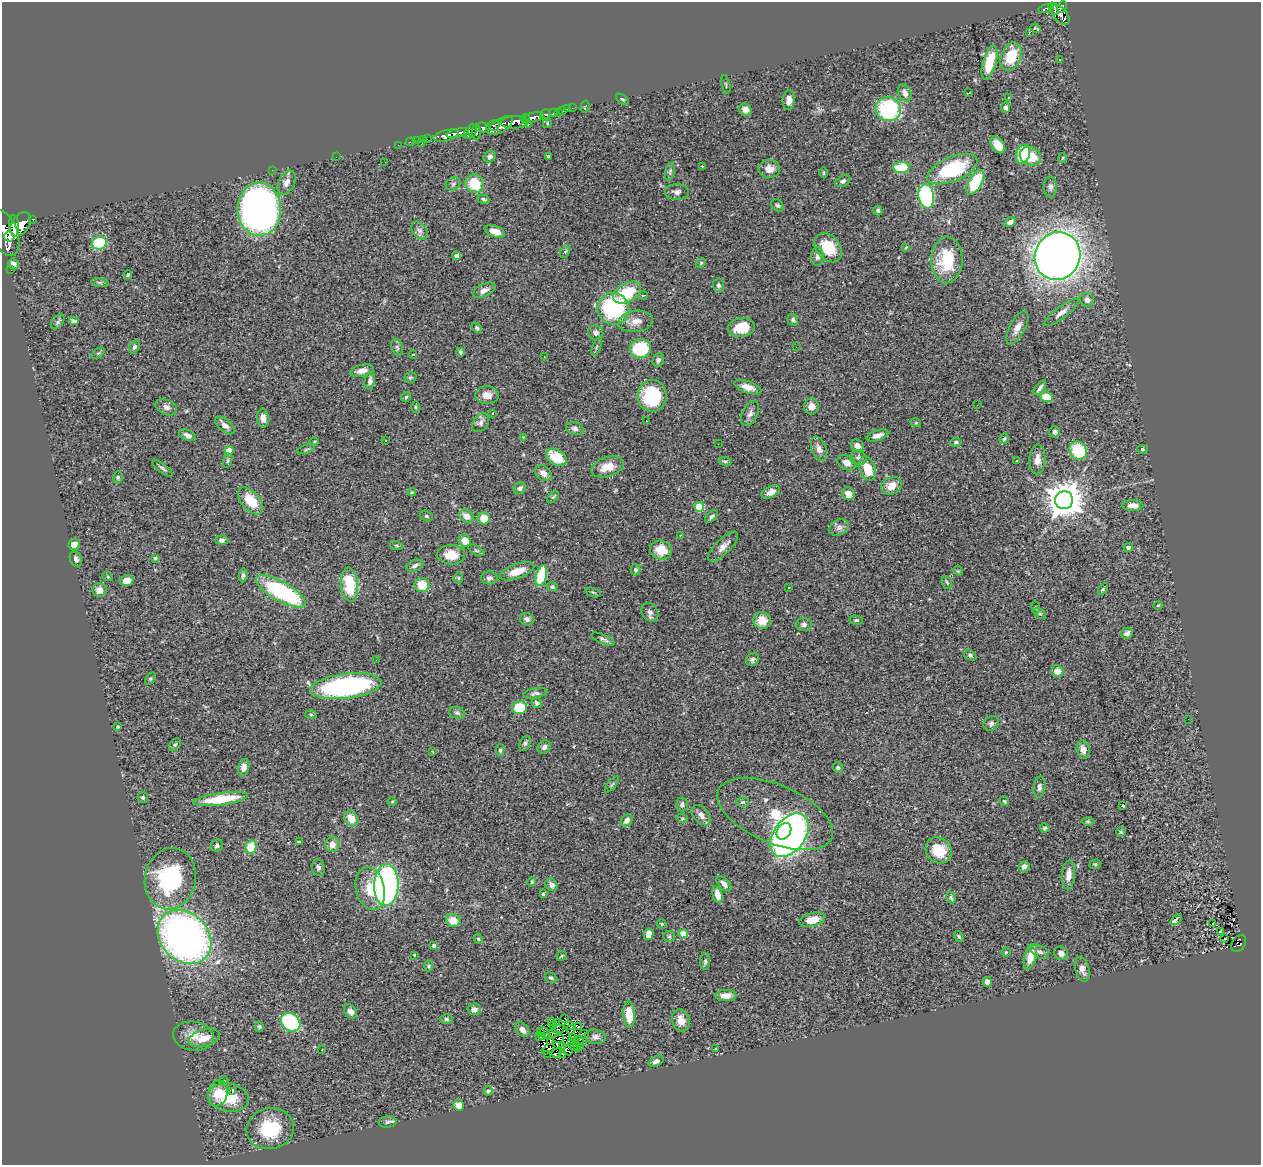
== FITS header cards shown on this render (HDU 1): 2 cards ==
NAXIS1  =                 1259
NAXIS2  =                 1163

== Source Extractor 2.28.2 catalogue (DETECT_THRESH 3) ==
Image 1259 x 1163 px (HDU 1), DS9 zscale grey, 1 PNG px = 1 image px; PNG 1263 x 1167 px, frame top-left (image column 1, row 1163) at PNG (2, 2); each listed source drawn as its Kron ellipse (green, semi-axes under 4 px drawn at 4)
Background 0.506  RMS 0.041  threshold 0.122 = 3 sigma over >= 5 px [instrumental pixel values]
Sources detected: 363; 4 with non-positive FLUX_AUTO (blend fragments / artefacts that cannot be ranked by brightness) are neither listed nor drawn; the other 359 listed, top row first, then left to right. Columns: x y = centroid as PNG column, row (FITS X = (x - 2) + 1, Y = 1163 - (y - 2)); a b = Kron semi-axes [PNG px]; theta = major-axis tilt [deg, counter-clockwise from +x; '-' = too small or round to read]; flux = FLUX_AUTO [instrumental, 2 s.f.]
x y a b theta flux
1062 7 6 4 65 310
1046 9 8 3 12 110
1053 9 6 4 -58 170
1060 15 12 6 -49 470
1036 28 5 3 - 5.1
1029 33 3 3 - 17
1011 57 14 10 67 83
1060 60 3 2 - 1.9
989 62 17 6 75 85
726 84 9 3 -79 2.9
905 93 9 6 -62 14
968 93 4 2 - 3.4
1008 97 3 2 - 3.8
622 99 7 3 -34 3.1
789 100 10 6 86 19
585 107 6 4 75 12
572 108 2 2 - 8.1
1005 108 5 4 - 7.9
567 109 2 2 - 5.5
888 109 13 12 - 280
745 110 6 5 - 26
562 111 3 3 - 36
553 113 4 3 - 120
558 113 2 2 - 3.4
545 115 6 4 84 150
534 117 10 4 11 660
525 118 4 3 - 230
514 122 14 6 2 1300
547 123 5 4 - 3.2
528 125 3 3 - 27
493 126 7 5 20 170
500 126 14 6 32 650
483 128 7 5 -12 330
472 130 6 3 86 110
476 132 7 4 89 250
458 133 11 4 13 760
468 133 5 3 - 170
446 136 13 5 14 1000
423 139 3 2 - 20
427 139 3 2 - 7
416 141 3 2 - 11
410 142 5 2 - 12
421 144 3 2 - 37
398 145 2 2 - 10
998 145 9 6 -52 38
1023 154 10 7 74 84
549 156 4 3 - 3
1030 156 11 9 -24 68
336 157 2 2 - 5.8
490 157 6 5 - 6.8
1063 158 5 3 - 2.4
385 162 3 2 - 2
702 166 3 2 - 13
901 168 8 5 5 93
769 169 11 9 -3 26
952 169 26 12 22 230
272 170 2 2 - 2.9
670 172 9 4 76 5.3
824 173 5 3 - 2.9
843 181 8 5 32 8
975 182 14 6 60 140
286 183 13 8 63 17
453 184 8 6 28 7.3
474 184 9 9 - 82
1050 187 10 6 88 10
677 192 12 8 0 12
926 196 12 8 -81 320
483 199 6 4 -19 4.4
778 205 7 5 -41 5.5
259 209 26 22 -88 1400
878 210 5 4 - 5.3
33 219 3 3 - 81
1010 222 6 4 33 13
20 224 13 8 57 2000
14 226 11 5 -85 1100
420 230 10 7 -51 11
495 231 10 5 -19 34
5 233 24 13 -69 2700
9 237 5 5 - 580
99 243 7 6 - 160
906 247 4 3 - 2.2
828 248 16 12 -51 78
565 252 6 4 58 3.6
457 256 4 4 - 12
1057 256 24 22 65 2800
817 257 9 6 -90 11
947 260 23 15 88 110
701 263 5 4 - 3.2
13 264 5 4 - 11
11 270 2 2 - 4.2
128 275 4 3 - 3
100 282 8 4 -8 4.2
718 285 6 5 - 7.8
484 290 12 6 25 17
627 292 15 9 28 96
643 295 5 3 - 2.9
1087 300 7 6 - 12
613 309 16 15 - 280
1061 312 21 6 37 19
793 320 6 5 - 5.9
74 321 5 4 - 9.5
636 321 17 10 8 29
58 322 8 5 52 5.4
1017 327 19 7 62 23
477 328 6 4 -46 5.9
741 328 14 9 10 68
596 333 8 7 - 11
134 347 7 5 59 5.9
397 347 9 5 -70 6.2
597 347 9 3 69 4.4
796 347 2 2 - 1.5
640 349 10 9 - 140
460 352 4 3 - 5.8
98 353 7 4 35 4
413 354 4 3 - 2.1
544 356 2 2 - 2.5
658 360 7 5 69 6.6
362 371 12 6 13 19
410 377 6 5 - 4.8
370 381 8 5 80 10
748 387 14 6 -18 23
1040 388 9 4 52 8.9
487 395 11 9 -1 23
652 396 16 14 -89 180
406 397 5 4 - 3.7
1046 397 6 5 - 51
977 405 2 2 - 1.9
811 406 8 7 - 21
166 407 11 7 -24 14
415 407 6 4 -89 3.2
493 413 4 2 - 1.5
750 414 13 7 63 12
263 418 9 6 -83 15
646 421 3 3 - 2.9
481 423 10 7 53 10
916 423 5 3 - 2.7
225 425 11 6 -41 15
575 428 9 6 -18 10
1055 432 5 5 - 7.4
187 435 9 5 -22 12
877 435 11 5 17 15
523 437 3 3 - 1.7
1004 439 5 4 - 4.6
385 440 2 2 - 1.9
314 441 4 3 - 2.4
956 442 6 4 9 4.4
718 444 2 2 - 2.6
857 446 7 6 - 17
306 449 9 3 14 4.4
819 449 12 7 -69 15
1142 449 5 4 - 3.5
229 450 4 4 - 32
1078 450 9 8 - 130
556 457 11 7 -33 73
858 458 8 7 - 10
1037 459 15 8 87 22
228 461 7 4 71 4.8
725 461 6 3 -8 3.9
1017 461 3 3 - 1.9
847 463 9 7 -29 20
608 467 17 9 18 45
162 468 12 4 -37 7.2
867 469 12 7 -72 59
543 473 9 7 -43 17
118 477 6 5 - 4.6
892 486 11 8 23 31
520 488 6 5 - 8.8
412 492 4 3 - 4
771 492 10 5 27 19
849 494 7 6 - 25
553 497 7 4 44 3.8
1064 500 9 9 - 6500
251 501 16 9 -49 69
1133 505 10 5 0 20
699 507 5 4 - 110
426 516 7 5 -16 5
466 516 8 6 -35 24
712 516 8 4 48 6.2
484 518 6 6 - 34
839 528 10 7 27 12
680 535 3 2 - 3.9
222 540 7 4 4 6.5
465 541 7 5 -51 25
74 545 5 5 - 28
397 545 7 3 -19 3.2
723 546 20 7 46 21
1128 547 5 4 - 11
476 550 9 4 -29 4.4
661 550 11 9 -18 45
451 555 14 9 -2 42
155 558 3 3 - 4.5
76 559 8 5 -66 9.1
415 566 8 5 23 7.7
635 570 5 5 - 6
517 571 18 7 19 38
958 571 5 4 - 2.5
243 575 7 4 84 6.7
541 576 11 5 76 130
108 577 5 3 - 2.4
459 578 6 4 89 3.4
489 578 8 6 5 9.1
127 581 7 5 16 24
947 582 7 5 -68 4.3
349 585 17 8 -84 110
422 585 7 7 - 49
552 587 5 4 - 5.1
789 588 3 2 - 4.4
1103 589 6 4 58 3.9
99 590 7 7 - 20
281 591 28 10 -29 340
593 592 8 3 -19 3.4
1158 605 4 3 - 2.3
1036 607 6 3 -81 2.8
650 612 10 7 -56 10
1040 614 7 4 -39 4.7
527 619 7 6 - 8.2
762 620 9 8 - 38
856 620 7 4 -10 4.9
804 624 8 6 -3 8.1
1127 633 6 5 - 10
603 639 12 4 -23 7.7
970 655 6 5 - 5.5
376 660 3 2 - 2
752 660 7 6 - 6.8
1057 671 6 6 - 20
150 679 7 4 58 3.5
346 686 36 12 7 540
535 693 12 4 10 8.7
537 703 5 5 - 7.8
519 708 8 6 7 90
457 713 8 5 -19 6.1
311 715 5 3 - 2.8
1188 719 2 2 - 2.5
991 723 8 6 43 9.1
118 727 4 3 - 3.2
525 743 8 5 70 5.5
175 745 7 4 52 4.3
544 747 7 6 - 10
1083 749 9 6 -79 17
500 750 5 4 - 4.3
433 752 3 2 - 1.8
244 767 8 5 76 15
838 768 5 5 - 4.7
612 785 9 3 50 3.8
1039 787 10 6 83 9.1
143 797 5 5 - 5.5
221 799 27 6 7 120
392 801 5 3 - 2.7
1004 801 5 4 - 3.6
743 802 6 5 - 4.7
682 804 7 6 - 7
1123 806 4 3 - 8.4
775 814 61 29 -23 230
701 815 12 7 -49 16
682 818 6 4 -17 3.5
351 819 8 6 -61 36
627 820 7 5 49 14
1088 822 6 4 0 3.6
1045 828 5 4 - 5
784 831 9 6 58 270
1121 832 5 4 - 3.4
790 835 24 16 53 1100
299 842 4 2 - 3.5
332 844 7 7 - 20
217 845 6 5 - 6.6
251 847 6 5 - 81
939 850 14 12 -45 73
1095 864 6 4 20 3.9
1024 867 6 4 50 14
318 868 8 6 -79 8.1
1068 875 14 6 85 21
170 879 31 25 78 310
532 882 5 4 - 4.1
724 884 9 5 -46 11
386 885 21 12 88 820
551 885 7 5 -50 10
370 889 22 14 -77 61
543 894 4 4 - 3
717 894 8 5 -75 23
951 898 6 4 -64 4.2
453 920 7 6 - 38
812 920 13 7 14 39
1176 920 7 3 44 19
1212 923 3 3 - 50
662 924 5 4 - 3.6
1220 931 4 3 - 2.1
649 934 6 4 75 24
683 934 4 4 - 61
669 936 6 5 - 4.1
184 937 30 23 -46 1400
959 937 6 4 -52 4.3
478 939 5 4 - 3.4
1225 939 3 2 - 6
1239 943 9 6 56 86
434 946 4 3 - 7.5
1006 952 5 5 - 3.7
1040 952 10 6 -31 8.9
1061 953 7 6 - 15
414 955 3 3 - 2.4
562 956 5 4 - 3.2
1030 957 13 6 75 41
705 961 8 5 89 5.5
429 966 5 3 - 3.4
1082 969 13 7 -77 15
551 978 7 5 -26 6.1
987 982 5 4 - 13
726 995 10 5 2 21
474 1009 7 6 - 10
350 1011 8 5 -55 11
629 1015 13 5 -87 62
565 1018 3 2 - 2.6
446 1019 6 4 -2 5.6
681 1020 11 8 -75 33
290 1022 10 8 -37 290
552 1022 2 2 - 2.1
557 1023 3 2 - 3.2
554 1025 3 3 - 3.9
570 1026 5 3 - 6.1
579 1026 3 2 - 3.4
259 1027 5 4 - 5.2
558 1029 6 2 13 2.9
522 1030 8 6 -47 16
571 1030 5 2 - 4.3
540 1033 3 2 - 3.2
546 1033 7 3 -49 4.6
553 1033 5 2 - 4
584 1034 5 2 - 7.9
193 1036 20 14 -9 41
543 1036 2 2 - 1.5
539 1037 3 2 - 4
573 1037 2 2 - 1.2
596 1037 10 7 -10 11
204 1038 16 8 14 36
558 1038 5 2 - 6.1
580 1039 2 2 - 3.2
572 1041 3 2 - 1.1
583 1041 3 2 - 2.9
550 1042 3 2 - 5.6
576 1042 4 2 - 0.45
575 1045 2 2 - 2.8
580 1046 2 2 - 1
562 1047 2 2 - 2
577 1048 3 2 - 1.3
715 1048 3 3 - 3.8
548 1049 7 2 34 0.16
322 1050 3 3 - 3.4
567 1050 6 2 -37 2
557 1053 5 2 - 5.7
547 1054 3 2 - 7.6
562 1054 4 2 - 1.1
656 1061 8 5 23 10
224 1081 4 4 - 2.4
488 1091 4 4 - 7.1
232 1092 3 2 - 24
218 1093 13 9 77 52
229 1097 20 14 -10 97
458 1105 5 5 - 25
388 1122 9 5 7 7.5
270 1129 24 20 12 160
At the frame edge (FLAGS 8, measured only in part): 1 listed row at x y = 5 233
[4 non-positive-flux detections neither listed nor drawn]